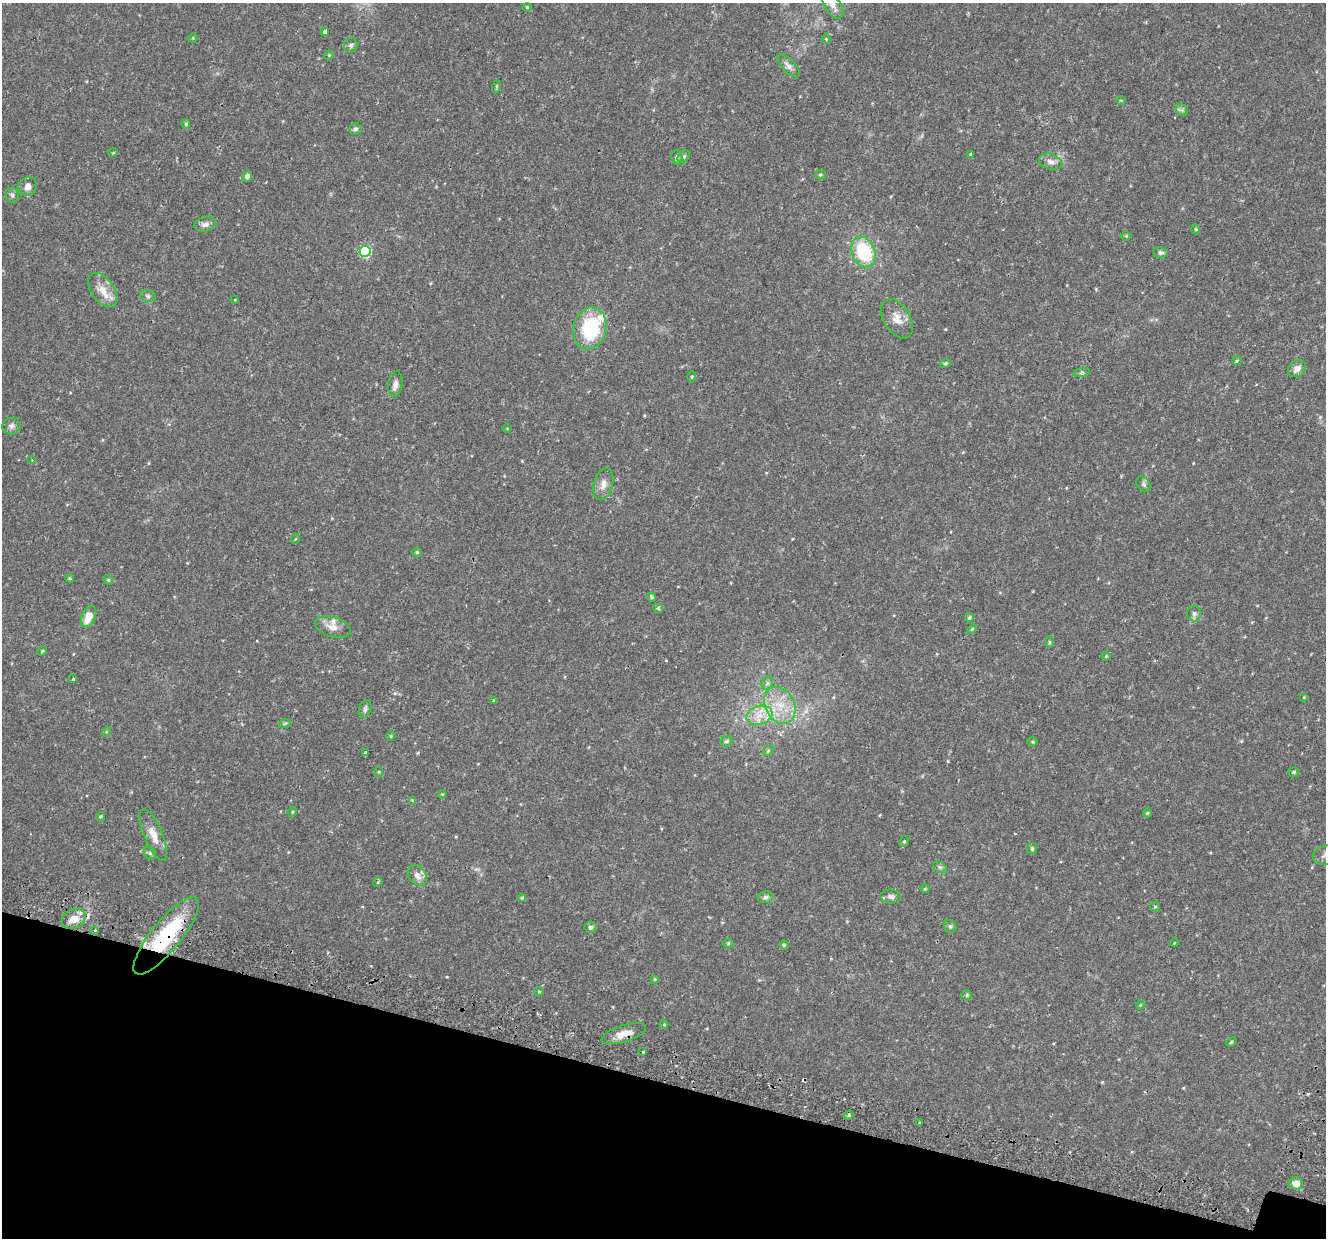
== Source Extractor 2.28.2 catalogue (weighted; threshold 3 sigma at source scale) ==
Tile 15 of 4 x 4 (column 3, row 4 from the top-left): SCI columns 2727-4050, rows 354-1589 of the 5443 x 5590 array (HDU 1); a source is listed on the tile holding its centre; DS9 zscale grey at full resolution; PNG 1328 x 1240 px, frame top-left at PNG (2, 3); each listed source drawn as its Kron ellipse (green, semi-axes under 4 px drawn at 4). Shown black and unused: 13% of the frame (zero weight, under 2 of 3 exposures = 5% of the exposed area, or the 3 px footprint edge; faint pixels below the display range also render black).
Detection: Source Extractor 2.28.2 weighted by HDU 2 'WHT'; one run over the whole footprint, this tile lists its part. Background 0.0371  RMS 0.0039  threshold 0.0178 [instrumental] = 3 sigma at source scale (4.5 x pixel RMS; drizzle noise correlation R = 1.50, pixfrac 1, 0.0396/0.0396 arcsec/px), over >= 5 px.
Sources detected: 115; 1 cosmic-ray / hot-pixel residue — neither listed nor drawn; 3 inside a brighter listed object's ellipse — not listed separately; the other 111 listed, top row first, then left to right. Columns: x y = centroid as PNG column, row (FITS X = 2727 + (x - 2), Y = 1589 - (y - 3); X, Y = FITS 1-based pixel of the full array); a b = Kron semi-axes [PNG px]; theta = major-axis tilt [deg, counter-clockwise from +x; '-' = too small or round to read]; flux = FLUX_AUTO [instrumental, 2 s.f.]
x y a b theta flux
833 5 15 8 -56 2.8
527 7 4 4 - 0.39
325 32 4 4 - 1.1
193 38 5 4 - 0.4
826 39 4 4 - 0.34
351 45 7 6 - 0.88
329 55 5 4 - 0.35
789 66 15 6 -46 1.7
497 86 6 4 71 0.49
1121 100 5 3 - 0.46
1182 110 7 5 -46 0.82
186 124 5 4 - 0.53
355 129 6 5 - 0.89
113 153 5 3 - 0.35
971 154 4 3 - 0.58
684 157 7 5 49 0.77
677 158 7 5 -79 1.1
1051 162 12 7 -17 2.1
820 174 5 5 - 0.54
247 176 5 4 - 1.6
28 186 9 8 - 2.1
12 195 7 6 - 1.1
205 224 11 7 14 1.7
1196 229 5 4 - 0.47
1126 236 4 4 - 0.41
365 251 5 5 - 31
863 252 16 11 -69 22
1161 253 7 5 -9 0.91
103 290 19 11 -54 5.2
148 296 8 5 -17 0.86
235 300 3 3 - 0.26
897 319 21 13 -59 4.6
590 328 21 16 77 25
1237 361 5 4 - 0.46
945 363 5 4 - 0.59
1297 368 10 7 39 2.5
1082 373 8 4 9 0.75
692 377 5 3 - 0.5
395 384 13 7 82 2
11 426 9 8 - 1.5
507 428 4 3 - 0.27
32 460 3 3 - 0.29
603 484 16 9 76 3
1144 484 9 6 -52 0.92
295 539 5 3 - 0.3
417 552 4 4 - 0.55
70 578 4 3 - 0.47
108 580 5 4 - 0.5
652 597 4 4 - 0.7
658 608 5 4 - 0.94
1194 614 8 7 - 1.2
88 617 11 7 65 5.9
969 618 4 4 - 0.83
333 627 18 10 -16 3.4
972 629 5 4 - 0.42
1050 642 6 4 90 0.44
42 651 5 4 - 0.48
1106 656 4 4 - 0.49
73 679 4 3 - 1.1
767 683 7 5 60 0.91
1304 697 4 3 - 0.3
493 701 4 3 - 0.41
780 705 19 14 -63 9.7
365 709 9 6 71 1.1
759 715 13 9 18 5
285 723 6 3 19 0.48
106 732 5 3 - 0.3
391 736 4 4 - 0.42
726 741 6 5 - 0.76
1033 742 5 4 - 0.46
768 751 6 4 48 0.53
365 753 4 3 - 1
379 772 5 4 - 0.39
1294 772 5 4 - 0.57
442 794 4 3 - 0.34
412 800 4 4 - 0.34
292 812 5 3 - 0.36
1147 813 4 4 - 0.43
101 816 4 4 - 0.57
153 835 28 9 -67 4.7
904 841 5 4 - 0.56
1032 849 5 5 - 0.71
150 853 7 5 -46 0.75
1325 855 12 9 15 1.8
940 867 7 5 -31 0.77
417 875 11 8 -52 2.3
378 882 5 4 - 0.53
925 889 4 4 - 0.38
891 896 10 7 -7 1.3
765 897 8 5 8 1.1
522 898 4 4 - 0.53
1155 907 5 4 - 0.48
74 919 12 9 25 5.2
950 926 6 6 - 0.81
590 927 6 6 - 1.1
95 930 3 3 - 2.5
166 936 48 15 51 35
1174 943 4 3 - 0.31
728 944 5 5 - 0.49
784 945 4 4 - 0.58
655 979 4 4 - 0.39
539 992 5 4 - 0.42
967 995 5 5 - 0.57
1140 1005 4 3 - 0.34
664 1025 4 4 - 0.42
624 1034 23 8 17 4.5
1231 1042 5 3 - 0.49
643 1052 3 2 - 0.38
849 1115 5 4 - 0.6
919 1123 3 2 - 0.87
1296 1184 7 6 - 3.4
Overlapping masked pixels (flux is a lower limit): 3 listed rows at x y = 95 930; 166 936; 624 1034
Isophote crosses this tile's border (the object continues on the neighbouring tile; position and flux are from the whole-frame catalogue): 2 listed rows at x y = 833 5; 1325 855